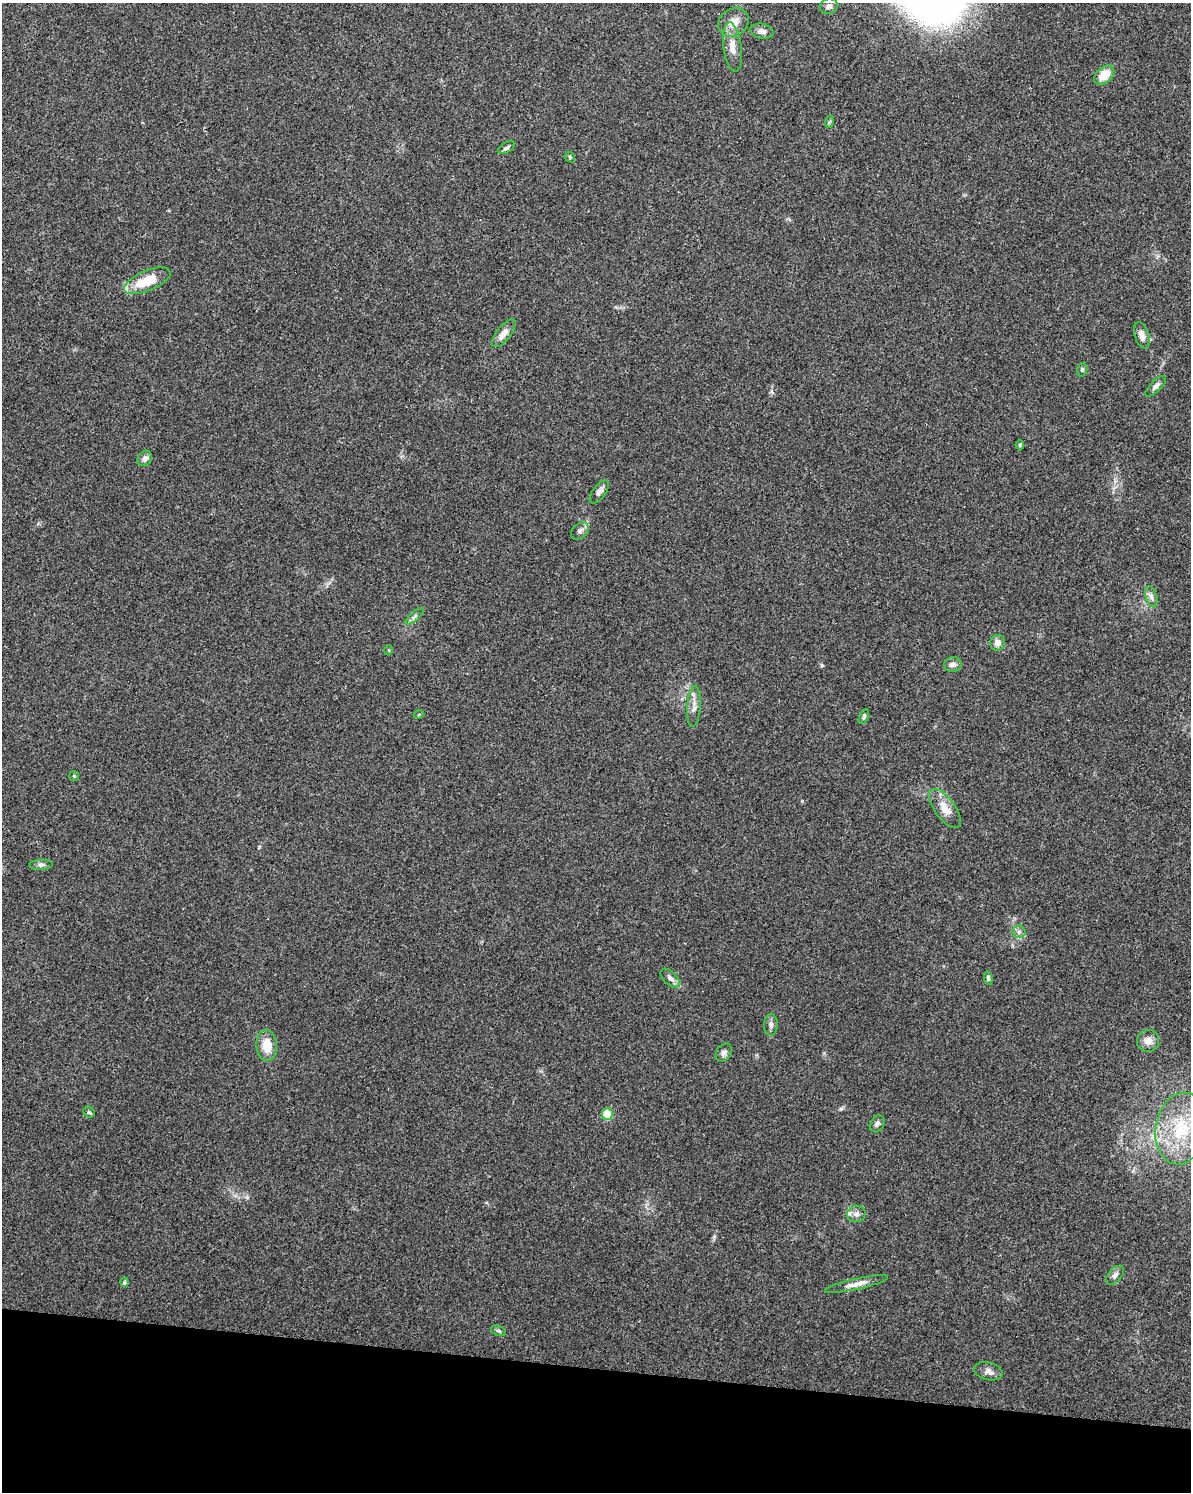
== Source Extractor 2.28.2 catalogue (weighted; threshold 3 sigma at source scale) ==
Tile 11 of 4 x 3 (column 3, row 3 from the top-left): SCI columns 2384-3572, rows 232-1721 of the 4784 x 4997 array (HDU 1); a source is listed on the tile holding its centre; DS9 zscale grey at full resolution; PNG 1193 x 1494 px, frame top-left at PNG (2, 3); each listed source drawn as its Kron ellipse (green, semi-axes under 4 px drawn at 4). Shown black and unused: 8% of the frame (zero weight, under 3 of 4 exposures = <1% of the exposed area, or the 3 px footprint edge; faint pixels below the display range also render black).
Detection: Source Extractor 2.28.2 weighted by HDU 2 'WHT'; one run over the whole footprint, this tile lists its part. Background 0.0366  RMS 0.0034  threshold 0.0152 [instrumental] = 3 sigma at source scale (4.5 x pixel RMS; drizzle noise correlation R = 1.50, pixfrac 1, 0.0396/0.0396 arcsec/px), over >= 5 px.
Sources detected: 47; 2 inside a brighter listed object's ellipse — not listed separately; the other 45 listed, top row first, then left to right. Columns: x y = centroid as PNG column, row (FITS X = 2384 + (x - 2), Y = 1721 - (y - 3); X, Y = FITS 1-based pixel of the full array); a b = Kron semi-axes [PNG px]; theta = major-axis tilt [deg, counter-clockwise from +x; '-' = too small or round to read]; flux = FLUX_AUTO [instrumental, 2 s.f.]
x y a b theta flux
829 6 9 7 23 1.4
733 23 16 13 40 4.6
762 31 11 7 -11 1.9
732 47 25 9 -82 3.9
1104 75 12 7 43 5.7
829 122 6 4 70 0.46
506 148 9 5 31 0.84
570 157 6 4 -49 0.47
147 281 25 10 23 9.5
504 333 17 7 52 2.8
1142 335 13 7 -73 2.6
1082 370 7 5 75 0.62
1156 386 13 5 45 1.3
1020 445 4 4 - 0.47
145 458 8 6 56 1.6
599 492 13 6 54 1.4
580 531 10 7 47 1.2
1151 597 11 5 -73 1.3
415 616 11 4 40 0.99
997 643 8 7 - 2.3
389 650 5 3 - 0.3
953 665 9 7 6 1.9
694 706 20 6 86 2.2
419 714 5 3 - 0.29
864 716 8 4 64 0.58
74 776 5 5 - 0.5
945 808 23 10 -53 4.5
41 865 12 5 1 0.97
1019 932 6 6 - 0.91
670 978 12 6 -43 1.3
988 978 7 4 -83 0.62
771 1025 11 7 88 1.2
1148 1041 11 10 - 2.6
267 1045 15 10 -85 6.2
724 1053 10 7 56 1.2
89 1112 6 5 - 0.5
607 1114 6 5 - 14
877 1124 9 6 59 1
1181 1129 36 25 80 21
856 1214 9 8 - 1.4
1115 1275 11 6 49 1.3
125 1282 4 4 - 0.77
856 1284 32 5 12 2.7
498 1331 8 5 -19 0.66
988 1371 14 8 -15 1.7
Isophote crosses this tile's border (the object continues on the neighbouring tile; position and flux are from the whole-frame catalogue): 1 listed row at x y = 1181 1129